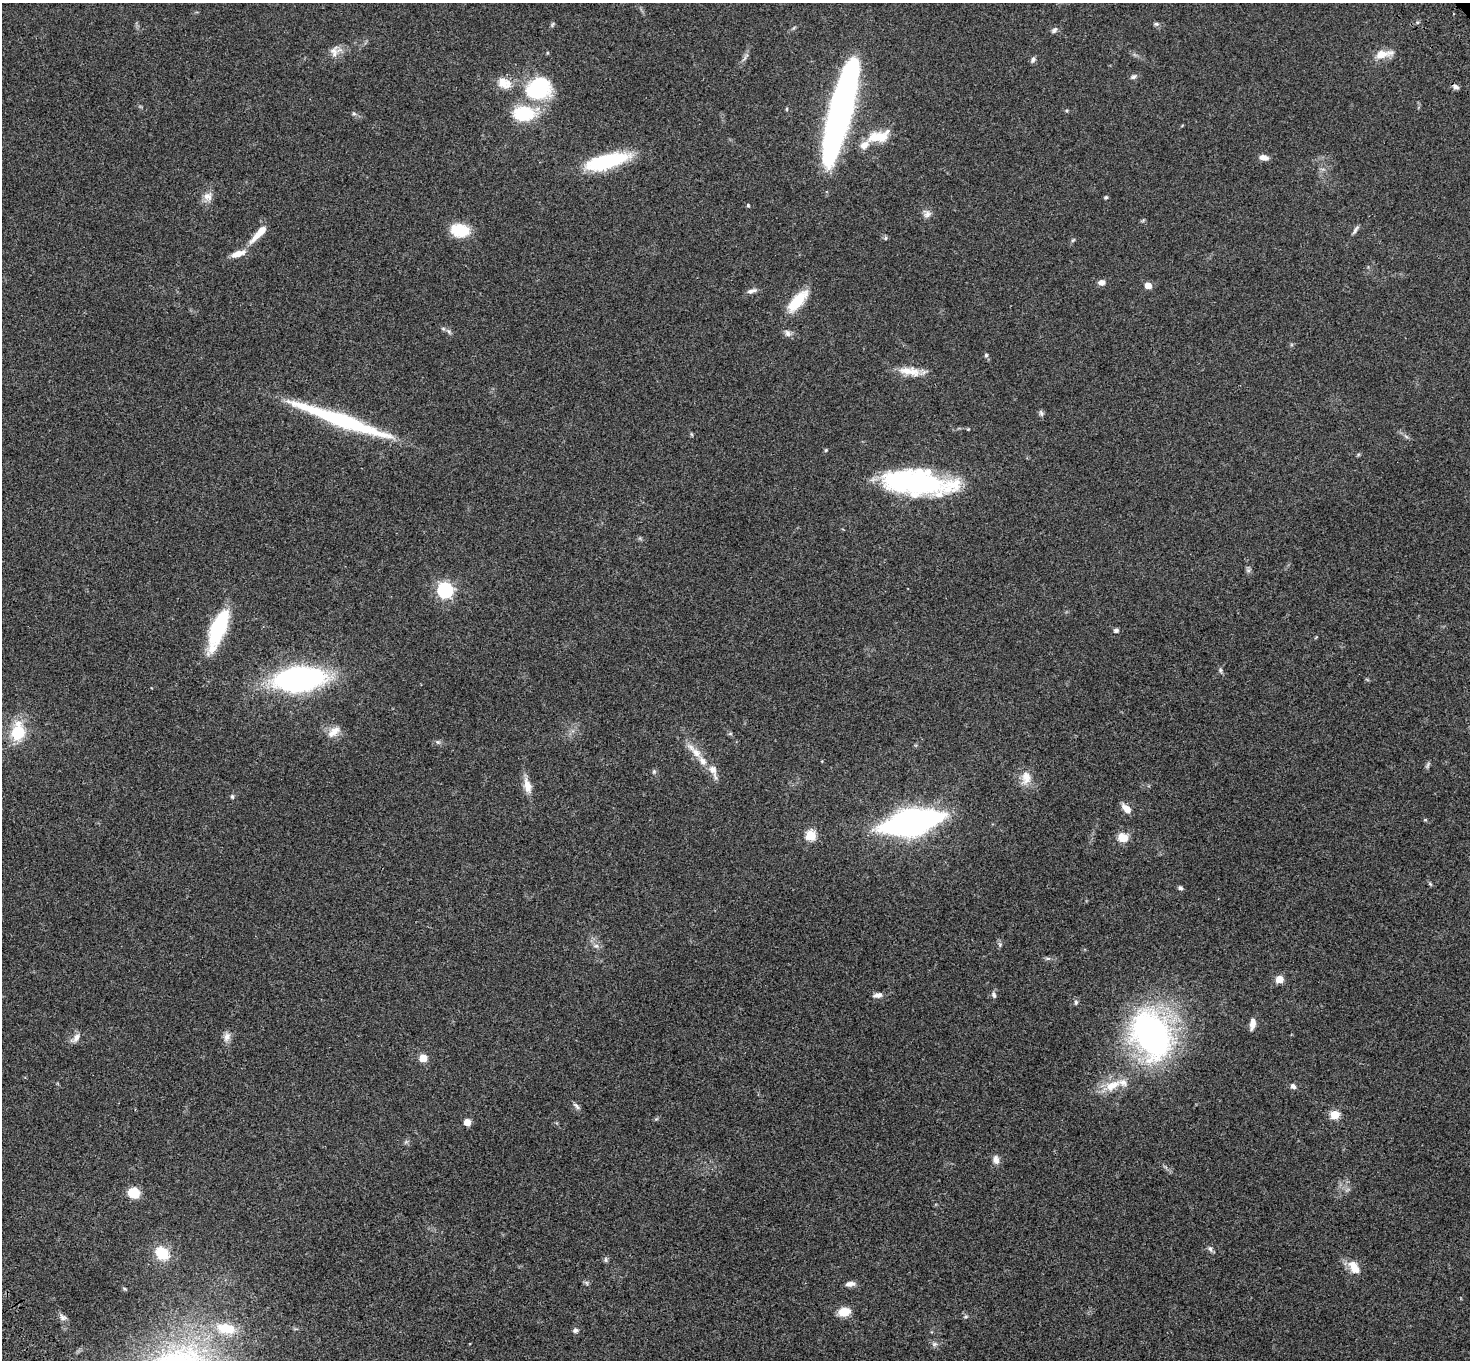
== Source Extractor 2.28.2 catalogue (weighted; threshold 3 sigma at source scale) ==
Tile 7 of 4 x 4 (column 3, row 2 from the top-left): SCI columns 3043-4510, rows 3093-4450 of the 6083 x 6047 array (HDU 1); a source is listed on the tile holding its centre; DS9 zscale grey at full resolution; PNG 1472 x 1362 px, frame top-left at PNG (2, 3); no overlay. Shown black and unused: <1% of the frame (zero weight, under 3 of 4 exposures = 6% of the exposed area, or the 3 px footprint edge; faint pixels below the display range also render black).
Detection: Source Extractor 2.28.2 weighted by HDU 2 'WHT'; one run over the whole footprint, this tile lists its part. Background 0.0472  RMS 0.0052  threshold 0.0233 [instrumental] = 3 sigma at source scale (4.5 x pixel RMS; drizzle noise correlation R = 1.50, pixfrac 1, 0.05/0.05 arcsec/px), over >= 5 px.
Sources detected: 102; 2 inside a brighter object's white glare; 1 long thin detection or spike segment (spike, bleed or trail) — not listed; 5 inside a brighter listed object's ellipse — not listed separately; the other 94 listed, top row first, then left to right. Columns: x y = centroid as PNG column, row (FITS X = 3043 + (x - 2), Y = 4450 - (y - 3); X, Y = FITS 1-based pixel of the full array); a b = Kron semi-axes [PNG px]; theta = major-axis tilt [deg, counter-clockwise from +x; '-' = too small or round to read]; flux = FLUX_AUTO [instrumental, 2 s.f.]
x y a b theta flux
552 24 8 3 69 0.67
1156 24 7 5 -2 0.98
1054 30 9 6 46 1.3
335 51 17 14 32 4.5
1381 54 19 10 6 6.8
1033 60 7 6 - 1.5
1133 77 8 6 31 1.3
504 83 21 14 -28 6.9
1456 87 8 6 -26 1.6
541 90 31 22 22 37
787 109 5 3 - 0.48
841 109 96 17 75 260
354 113 6 4 -27 0.88
523 113 19 13 0 27
878 137 30 13 11 13
1264 157 10 7 -7 2.8
607 161 46 14 15 39
208 197 13 10 -19 3.5
1106 197 4 4 - 0.68
748 205 5 4 - 0.59
927 214 12 8 43 2.3
460 230 22 15 -10 14
1355 230 13 4 59 1.4
259 233 29 7 48 7.7
885 238 6 4 89 0.66
1073 240 7 4 44 0.69
238 254 19 7 18 5
1101 282 7 6 - 2.7
1148 285 5 5 - 5.9
752 291 14 5 15 1.9
797 301 29 11 48 15
449 332 8 4 -59 1.1
787 333 10 7 -60 1.9
986 355 5 5 - 0.75
910 371 31 10 -10 8.1
1041 413 9 5 -71 1.1
968 429 4 4 - 0.41
826 450 5 4 - 0.53
917 483 69 23 -8 88
1248 570 7 4 -18 0.91
445 590 7 6 - 120
218 629 37 12 69 42
1116 630 6 5 - 1.3
1220 670 7 5 -74 0.97
299 679 32 16 7 190
18 732 19 16 74 17
334 732 20 10 38 4.8
730 734 6 3 19 0.56
438 742 6 5 - 0.91
696 753 17 10 -43 5.9
1428 765 11 3 75 0.96
713 770 18 8 -68 4.4
654 771 6 5 - 0.85
1026 778 19 13 84 6.2
527 786 21 9 -76 5.4
232 796 6 5 - 0.82
1126 808 11 6 -43 4.7
1425 820 6 4 1 0.5
911 822 30 12 11 390
811 835 5 5 - 30
1123 837 11 9 -11 6.7
1430 884 7 4 -45 0.68
1180 888 6 5 - 1.1
1000 945 6 4 -72 0.86
596 946 7 6 - 1.5
1048 958 8 4 -8 1
1279 979 5 5 - 10
878 995 11 6 7 2.2
994 995 9 5 -67 1.2
1076 1002 7 5 77 0.99
1253 1024 11 6 81 4.1
1151 1034 36 25 -61 200
227 1037 13 9 72 2.9
76 1038 13 7 56 2.8
423 1058 5 5 - 13
1112 1085 22 11 23 10
1293 1086 8 6 -49 1.6
576 1106 12 5 -45 1.5
1335 1115 5 5 - 21
467 1122 5 5 - 8
996 1160 11 8 -76 2.8
134 1193 9 8 - 15
1210 1249 9 5 -65 1.3
162 1253 16 13 -49 12
606 1260 8 4 -90 0.92
1354 1267 18 10 -56 6.9
587 1283 7 4 -71 0.8
850 1284 11 6 6 2.5
844 1312 10 8 10 9.5
63 1317 10 8 -27 1.9
966 1317 7 3 18 0.68
226 1329 25 13 -11 13
575 1330 7 6 - 1.2
934 1344 7 6 - 1.3